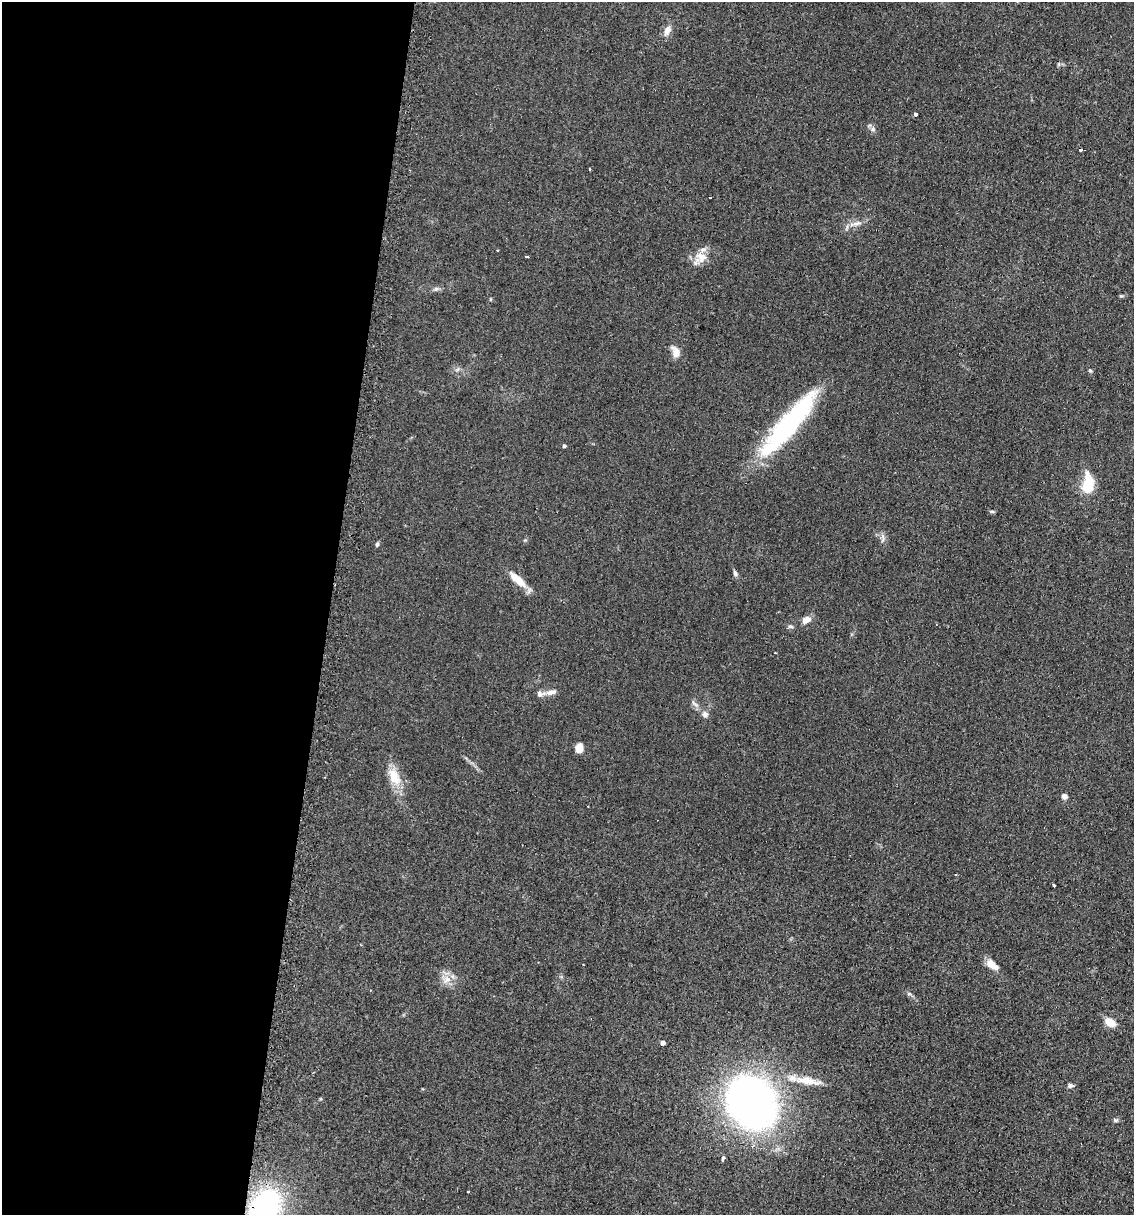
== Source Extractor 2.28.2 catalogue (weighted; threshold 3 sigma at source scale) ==
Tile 5 of 4 x 4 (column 1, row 2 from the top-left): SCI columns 124-1255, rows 2428-3640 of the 4903 x 4854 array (HDU 1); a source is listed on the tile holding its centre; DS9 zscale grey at full resolution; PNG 1136 x 1217 px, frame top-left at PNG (2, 2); no overlay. Shown black and unused: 29% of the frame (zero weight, under 2 of 3 exposures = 2% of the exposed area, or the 3 px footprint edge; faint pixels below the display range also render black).
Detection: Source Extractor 2.28.2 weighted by HDU 2 'WHT'; one run over the whole footprint, this tile lists its part. Background 0.101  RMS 0.012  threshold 0.0519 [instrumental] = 3 sigma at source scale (4.5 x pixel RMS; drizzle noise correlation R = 1.50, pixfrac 1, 0.05/0.05 arcsec/px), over >= 5 px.
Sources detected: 42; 2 cosmic-ray / hot-pixel residue — not listed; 1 inside a brighter listed object's ellipse — not listed separately; the other 39 listed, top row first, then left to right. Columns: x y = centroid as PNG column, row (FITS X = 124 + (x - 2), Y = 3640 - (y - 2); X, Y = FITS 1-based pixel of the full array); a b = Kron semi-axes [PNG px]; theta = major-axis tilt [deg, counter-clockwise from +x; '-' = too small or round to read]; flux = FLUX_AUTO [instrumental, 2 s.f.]
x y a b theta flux
667 30 10 7 63 8.2
915 114 4 3 - 7.2
873 129 7 5 -48 2.9
1081 149 3 3 - 5.5
589 169 3 2 - 1.9
856 223 14 5 11 5.5
526 256 3 3 - 4.7
701 257 16 12 -53 15
436 289 7 5 44 2.4
1121 296 6 3 -18 1.3
675 352 15 9 -65 8.9
1090 370 4 4 - 1.5
788 425 76 16 50 190
564 446 4 3 - 2.1
1088 484 25 13 85 30
992 511 6 4 -2 1.5
377 544 6 4 73 2.1
735 573 8 5 -65 2.9
517 579 26 9 -42 17
806 620 12 8 27 8
551 692 16 6 10 6.2
705 714 9 7 -49 4.2
579 748 9 7 85 11
394 777 24 13 -66 22
1064 796 6 6 - 4.5
955 875 3 2 - 1
1054 885 4 3 - 11
992 965 15 7 -35 12
447 979 10 9 - 9
909 994 6 5 - 2
1110 1022 10 6 -37 20
663 1043 4 4 - 6.6
807 1081 34 9 -8 21
1070 1085 8 5 3 2.8
751 1102 52 43 -49 550
1115 1120 6 5 - 1.9
723 1159 4 3 - 14
468 1191 3 3 - 4.5
265 1206 38 24 53 190
Overlapping masked pixels (flux is a lower limit): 1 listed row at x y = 265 1206
Isophote crosses this tile's border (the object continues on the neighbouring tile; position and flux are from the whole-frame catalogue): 1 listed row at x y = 265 1206